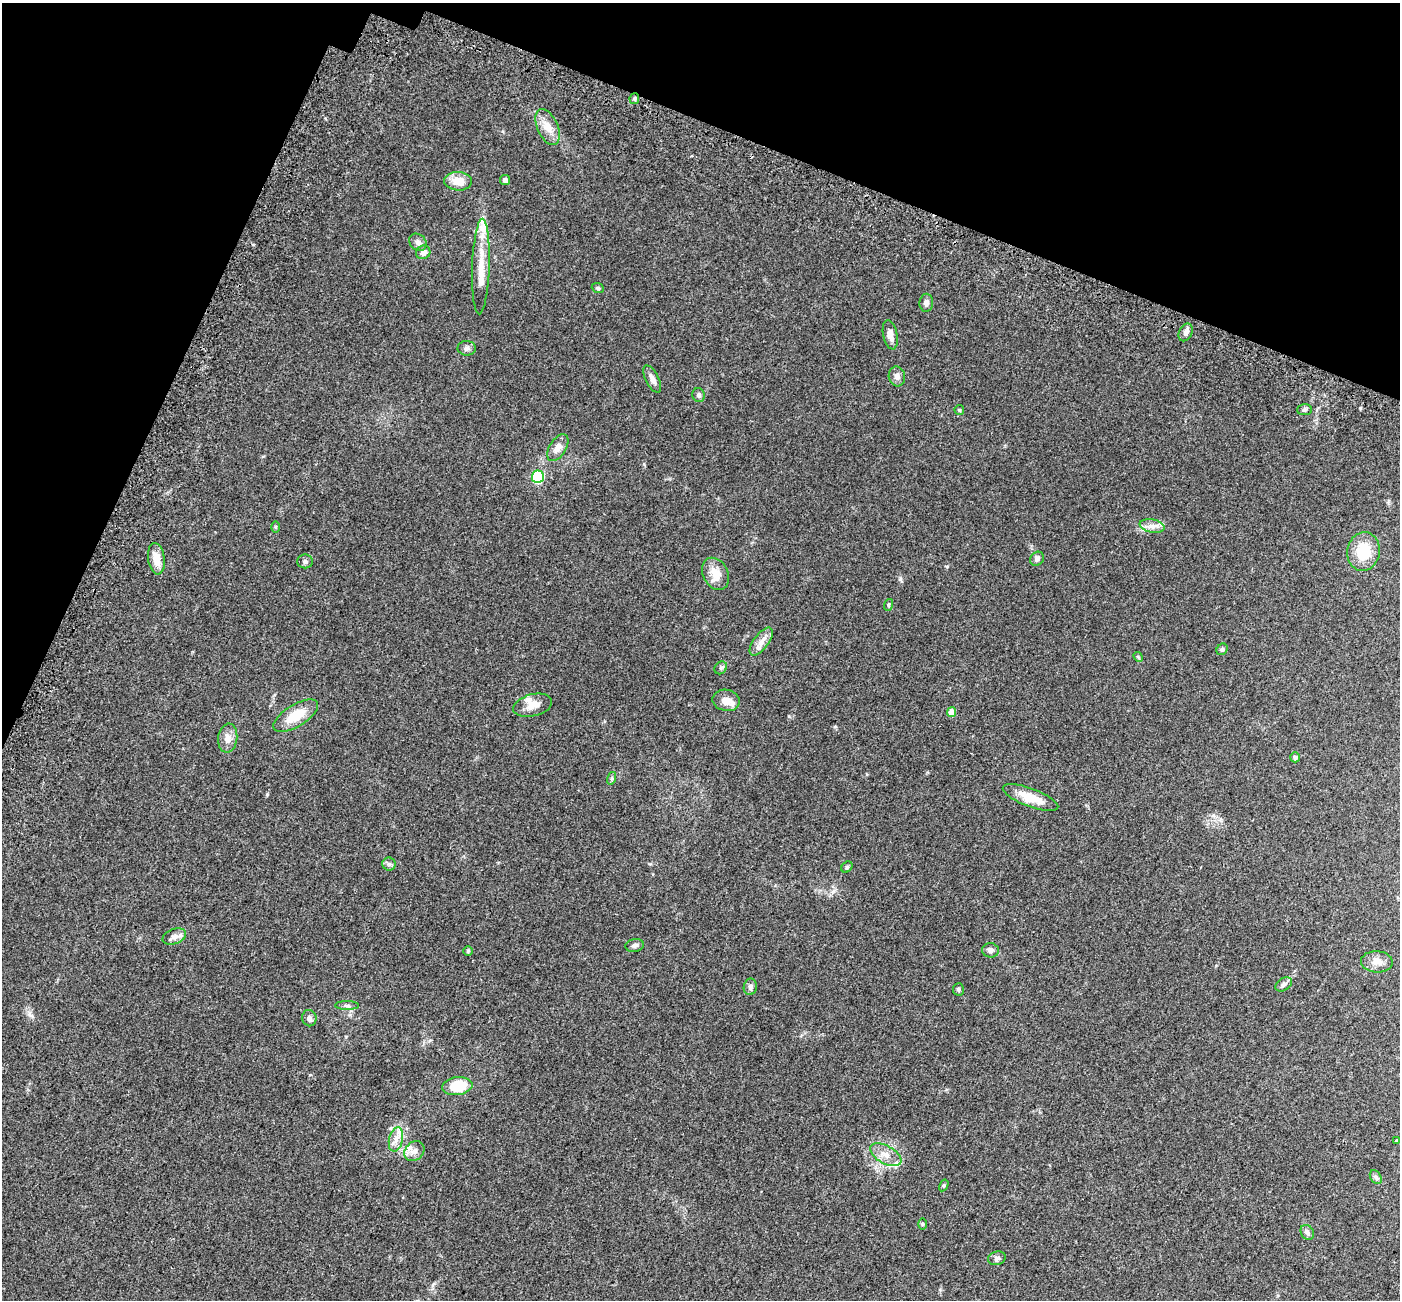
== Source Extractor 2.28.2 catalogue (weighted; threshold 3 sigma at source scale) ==
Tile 2 of 4 x 4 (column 2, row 1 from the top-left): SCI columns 1498-2895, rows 4286-5583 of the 5784 x 5909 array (HDU 1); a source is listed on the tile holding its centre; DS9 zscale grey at full resolution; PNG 1402 x 1302 px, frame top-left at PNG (2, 3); each listed source drawn as its Kron ellipse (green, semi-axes under 4 px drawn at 4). Shown black and unused: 18% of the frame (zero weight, under 3 of 5 exposures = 6% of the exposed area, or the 3 px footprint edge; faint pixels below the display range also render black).
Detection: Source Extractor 2.28.2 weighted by HDU 2 'WHT'; one run over the whole footprint, this tile lists its part. Background 0.0306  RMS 0.0029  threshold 0.0129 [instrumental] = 3 sigma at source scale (4.5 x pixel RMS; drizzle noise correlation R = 1.50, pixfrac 1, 0.0396/0.0396 arcsec/px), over >= 5 px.
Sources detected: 66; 5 inside a brighter listed object's ellipse — not listed separately; the other 61 listed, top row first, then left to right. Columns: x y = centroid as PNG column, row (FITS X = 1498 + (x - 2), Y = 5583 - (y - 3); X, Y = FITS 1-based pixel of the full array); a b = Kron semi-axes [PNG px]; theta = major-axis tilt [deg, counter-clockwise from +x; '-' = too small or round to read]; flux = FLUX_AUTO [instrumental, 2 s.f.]
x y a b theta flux
634 99 5 5 - 0.49
548 127 19 10 -65 3.2
505 180 5 5 - 0.96
458 181 14 9 -4 3.8
418 242 9 7 -44 1.1
423 252 7 6 - 1.5
481 266 48 8 88 6.1
598 288 6 5 - 0.44
926 303 9 6 87 1.1
1186 332 9 6 64 1.3
890 335 15 7 -78 2.2
467 348 9 7 -2 0.9
897 376 10 8 -76 1.1
652 379 15 6 -63 1.4
699 395 7 6 - 0.79
959 410 5 4 - 0.32
1305 410 7 5 3 0.56
558 448 15 8 58 2.1
538 477 6 6 - 27
1152 526 13 6 -10 1.6
276 527 6 4 -90 0.33
1363 551 19 16 80 8.4
156 559 16 8 -82 3.3
1037 559 7 6 - 0.76
305 561 8 7 - 0.76
716 574 17 12 -62 3.5
888 605 6 3 71 0.31
761 642 16 7 54 2
1222 649 6 5 - 0.5
1138 657 5 4 - 0.29
721 668 7 5 46 0.51
726 700 13 10 -11 2.4
533 705 20 11 14 2.7
952 712 5 4 - 3.8
296 716 25 11 31 6.1
228 738 14 9 84 2
1295 757 5 4 - 1
612 778 6 4 73 0.4
1031 798 29 9 -21 5.4
389 864 6 6 - 0.62
847 867 6 5 - 0.42
174 937 12 7 19 1.4
635 945 9 6 9 0.82
990 950 8 7 - 1.1
468 951 5 5 - 0.35
1377 962 16 10 -3 2.3
1284 984 9 6 33 0.86
750 987 8 6 80 0.84
958 989 6 5 - 0.46
347 1006 12 4 -1 0.74
309 1018 8 7 - 0.87
457 1086 15 9 7 7.9
396 1139 12 6 78 1.9
1396 1140 3 3 - 0.39
414 1151 11 9 46 1.7
886 1155 17 9 -29 2.8
1376 1177 7 5 -58 0.61
944 1185 6 4 59 0.36
922 1224 6 4 90 0.31
1307 1232 8 6 -61 0.73
997 1258 9 6 17 0.86
Unlisted compact peaks at least as high as the median listed source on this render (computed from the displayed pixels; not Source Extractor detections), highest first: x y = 1360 408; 29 1014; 900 579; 267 794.